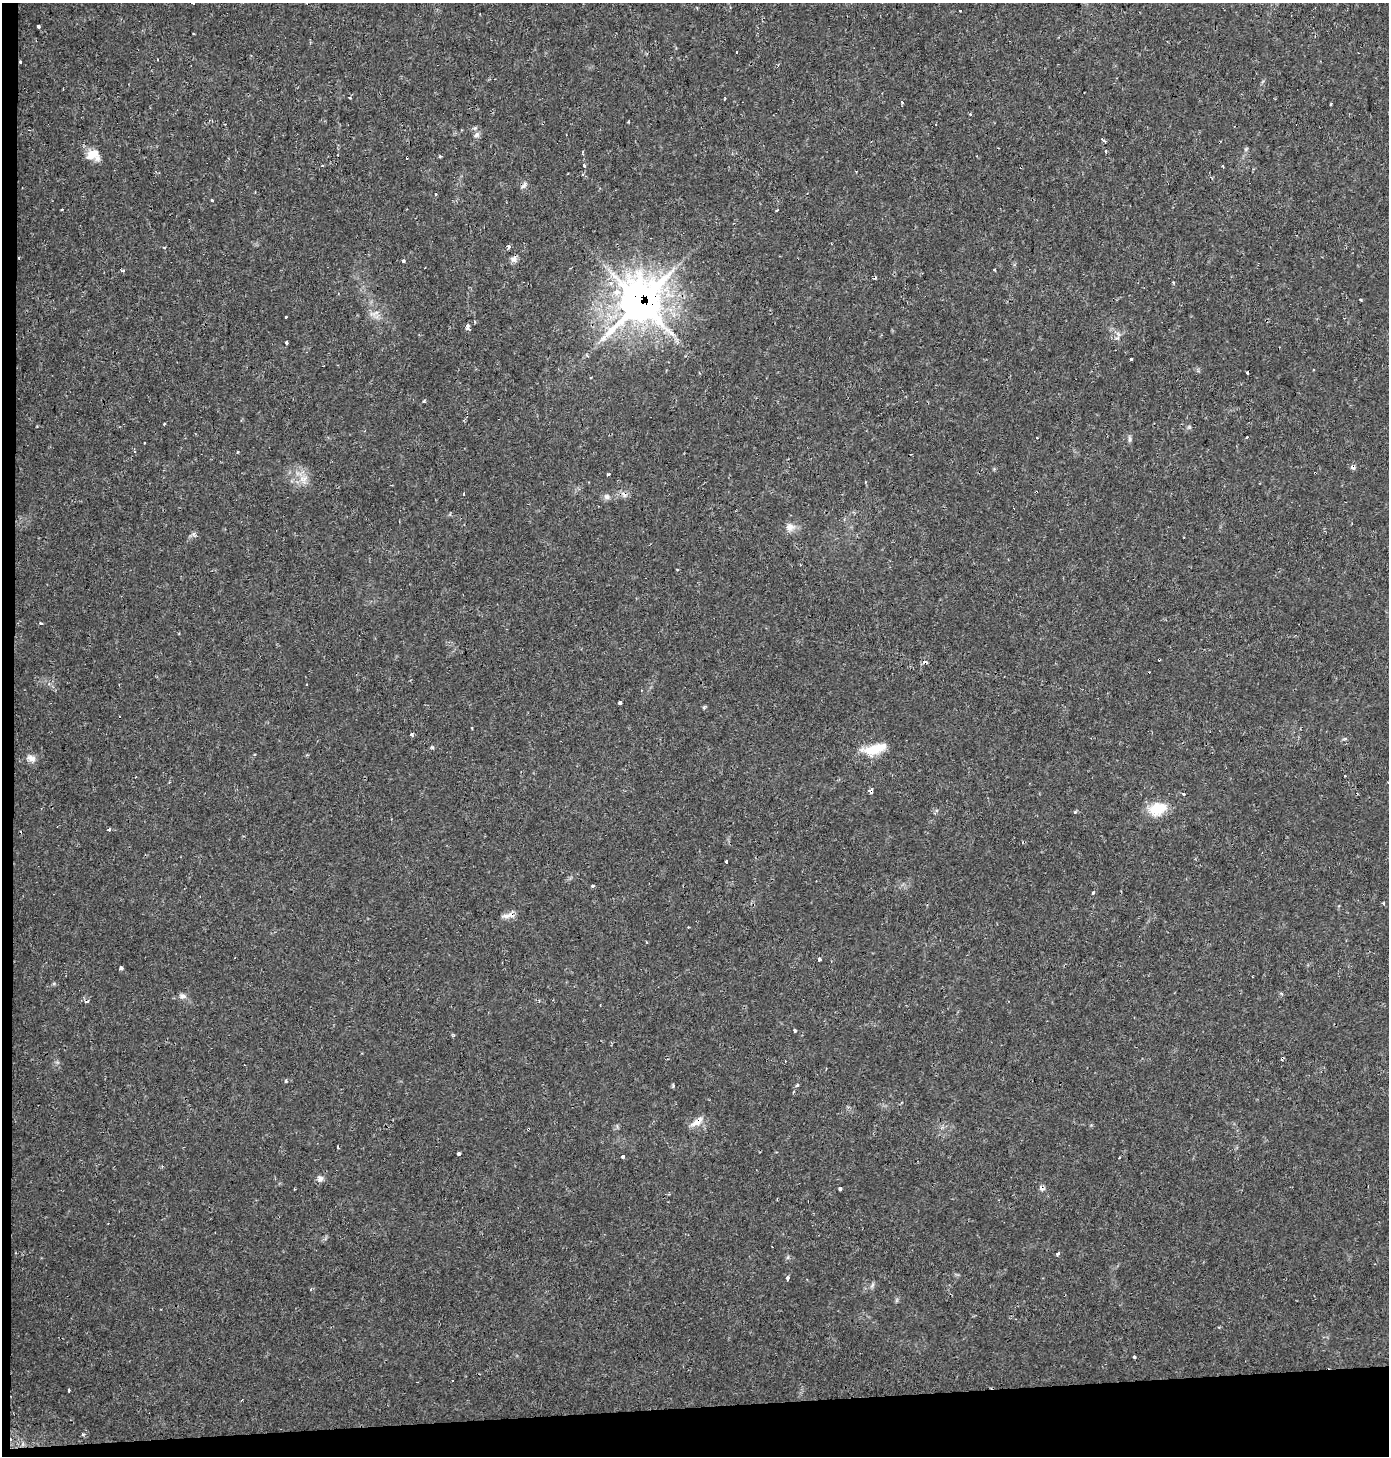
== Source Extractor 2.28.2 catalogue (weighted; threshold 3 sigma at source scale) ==
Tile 7 of 3 x 3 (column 1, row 3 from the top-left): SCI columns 8-1394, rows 33-1486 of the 4170 x 4428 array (HDU 1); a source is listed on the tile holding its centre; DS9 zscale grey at full resolution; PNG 1391 x 1458 px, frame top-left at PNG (2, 3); no overlay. Shown black and unused: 4% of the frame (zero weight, under 2 of 3 exposures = <1% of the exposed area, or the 3 px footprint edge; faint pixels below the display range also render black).
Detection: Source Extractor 2.28.2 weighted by HDU 2 'WHT'; one run over the whole footprint, this tile lists its part. Background 0.0306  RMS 0.0027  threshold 0.0123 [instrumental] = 3 sigma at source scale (4.5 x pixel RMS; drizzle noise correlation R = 1.50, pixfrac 1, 0.0396/0.0396 arcsec/px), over >= 5 px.
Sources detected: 124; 1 inside a brighter object's white glare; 29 cosmic-ray / hot-pixel residue — not listed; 1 inside a brighter listed object's ellipse — not listed separately; the other 93 listed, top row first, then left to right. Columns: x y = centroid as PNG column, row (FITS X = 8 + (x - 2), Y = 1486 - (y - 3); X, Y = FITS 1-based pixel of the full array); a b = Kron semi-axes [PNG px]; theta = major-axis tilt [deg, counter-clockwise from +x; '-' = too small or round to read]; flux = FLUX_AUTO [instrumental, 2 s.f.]
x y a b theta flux
193 3 4 2 - 0.61
961 11 3 3 - 0.99
39 26 4 3 - 2
158 60 2 2 - 0.29
20 62 4 3 - 0.28
63 89 2 2 - 0.18
350 97 3 3 - 0.37
724 99 3 3 - 0.49
902 102 5 3 - 0.28
475 128 7 4 44 0.47
476 135 8 6 30 0.79
1103 140 5 2 - 0.76
1246 149 6 4 72 0.41
1106 151 3 2 - 0.6
583 152 3 3 - 0.33
91 155 15 13 -16 3.3
440 156 3 3 - 1.3
584 165 3 3 - 2.2
1223 167 4 3 - 0.45
524 185 11 6 50 0.87
436 194 3 3 - 1
212 200 3 3 - 0.35
776 211 3 2 - 0.3
509 247 3 3 - 1.5
164 248 4 3 - 0.26
19 258 3 2 - 0.26
513 259 9 7 14 1.1
403 261 3 3 - 0.46
121 270 5 3 - 0.39
995 270 3 3 - 1.4
611 283 5 4 - 1.2
1360 300 3 2 - 0.33
640 302 18 16 58 560
372 314 11 6 -10 1.4
286 317 3 3 - 0.45
467 327 4 3 - 7.6
1118 334 7 5 -45 0.77
286 343 4 3 - 1
1131 360 3 3 - 5
424 401 3 3 - 0.91
164 424 3 3 - 0.5
1189 427 5 5 - 0.42
1129 439 10 4 86 0.61
237 452 3 2 - 0.43
1353 467 6 5 - 0.85
1315 473 3 2 - 0.2
608 474 3 3 - 0.46
303 480 11 10 - 2.5
1036 492 3 3 - 0.4
607 496 8 7 - 1
790 527 12 10 1 2.1
677 569 4 2 - 0.25
41 623 4 3 - 0.36
1159 659 3 3 - 0.64
306 684 3 2 - 0.42
620 703 4 3 - 1.3
704 707 6 3 46 0.35
412 734 4 3 - 0.48
432 747 5 5 - 0.36
872 750 24 13 8 6.1
31 758 13 8 -31 1.6
871 791 6 4 75 2.2
1157 809 23 15 16 6.6
1075 812 4 4 - 0.38
109 829 3 3 - 1.5
726 862 3 3 - 1.2
593 886 4 3 - 0.43
1093 893 5 3 - 0.41
509 915 18 6 10 1.8
819 959 3 3 - 4.9
121 968 4 4 - 0.58
182 996 10 7 -10 1.1
794 1030 3 3 - 0.5
286 1081 4 4 - 0.35
797 1085 3 3 - 0.63
673 1086 5 4 - 0.39
697 1122 19 8 33 2.5
528 1129 4 3 - 0.4
338 1147 3 3 - 0.62
459 1154 4 3 - 0.81
623 1157 3 3 - 0.58
1119 1157 3 2 - 0.35
320 1179 9 9 - 1.1
1042 1188 9 6 -50 0.88
840 1189 4 3 - 1.4
777 1199 3 2 - 0.3
1058 1254 5 4 - 0.43
788 1257 6 4 71 0.42
787 1278 4 3 - 3.3
872 1285 8 4 53 0.56
1134 1357 3 3 - 0.56
69 1390 3 3 - 0.96
83 1434 4 4 - 0.4
Overlapping masked pixels (flux is a lower limit): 12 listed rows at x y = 20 62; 19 258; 640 302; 1353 467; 1315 473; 1036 492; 1159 659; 871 791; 509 915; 697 1122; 528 1129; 1042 1188
Isophote crosses this tile's border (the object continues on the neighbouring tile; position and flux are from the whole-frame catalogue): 1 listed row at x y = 193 3